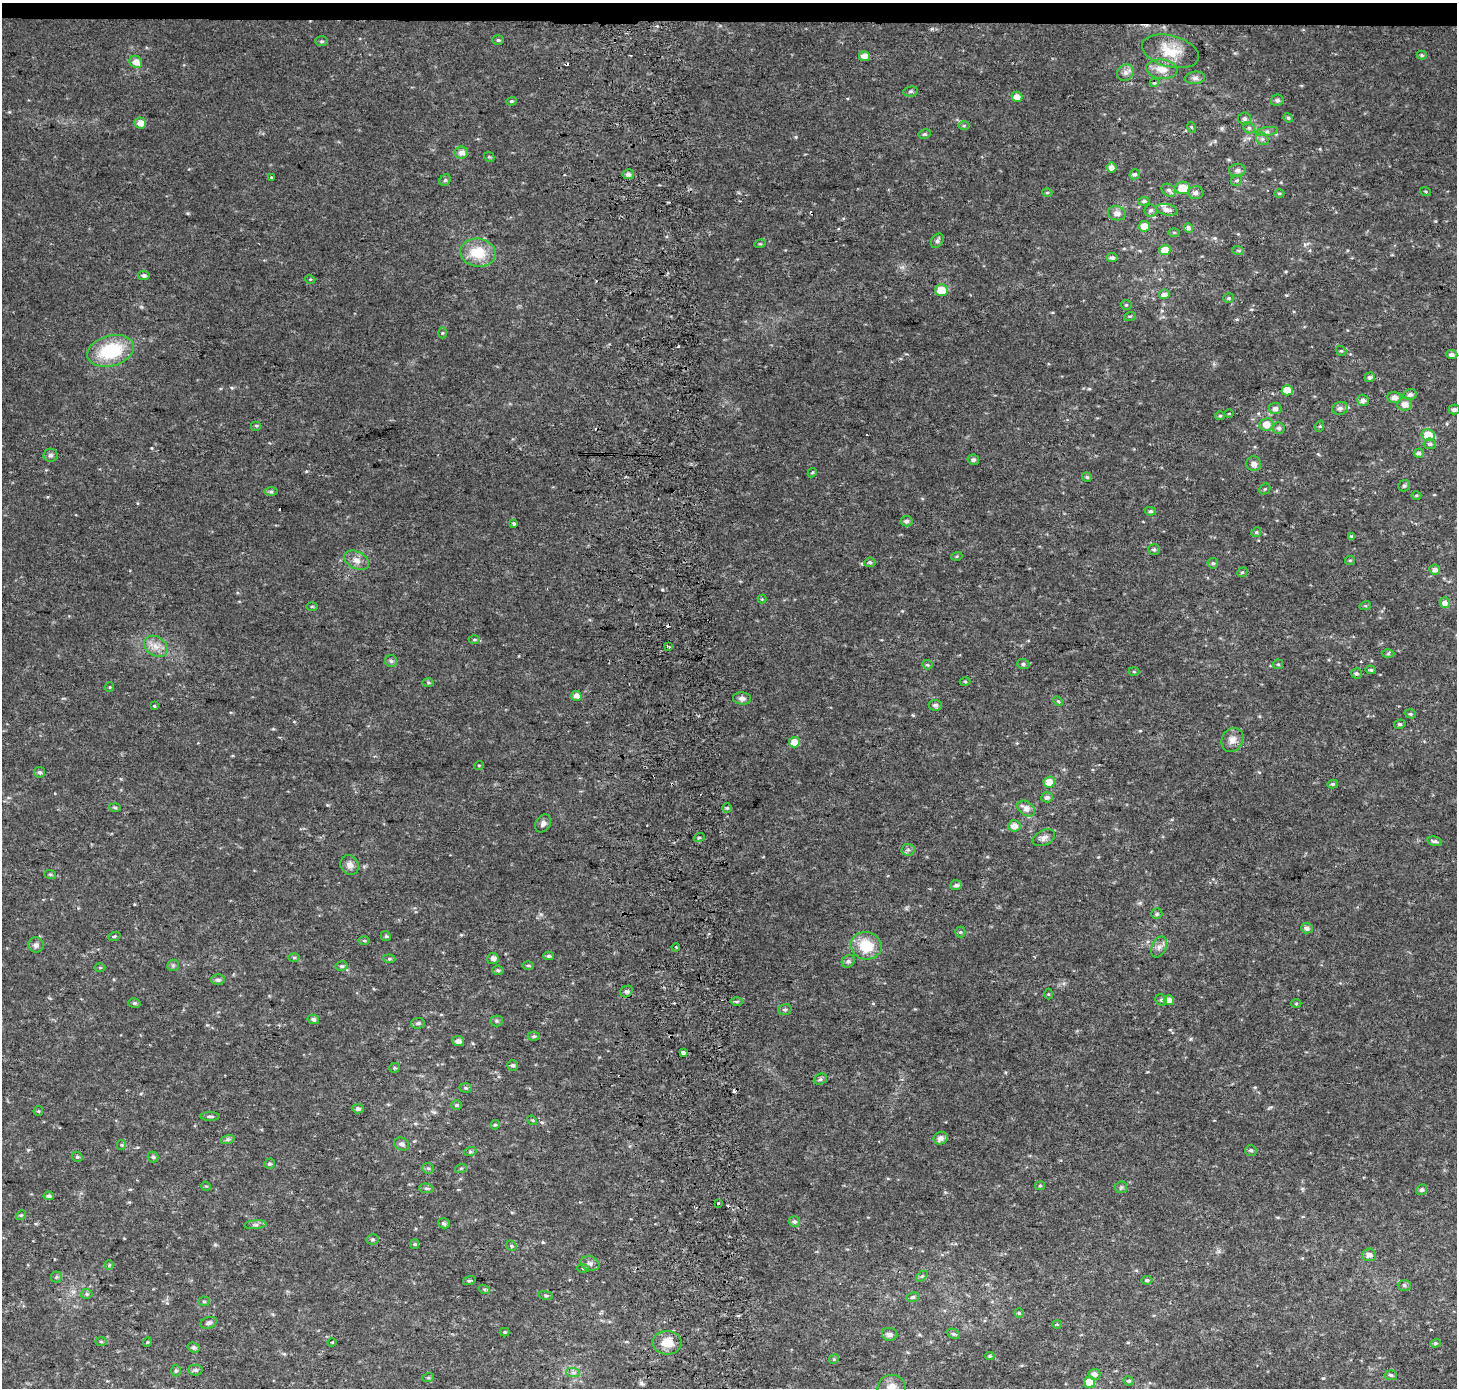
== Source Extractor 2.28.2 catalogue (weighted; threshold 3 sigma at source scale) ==
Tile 2 of 3 x 3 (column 2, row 1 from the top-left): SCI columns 1529-2983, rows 2774-4159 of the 4511 x 4167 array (HDU 1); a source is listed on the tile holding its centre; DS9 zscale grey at full resolution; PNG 1459 x 1390 px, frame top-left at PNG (2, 3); each listed source drawn as its Kron ellipse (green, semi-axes under 4 px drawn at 4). Shown black and unused: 1% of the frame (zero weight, under 2 of 3 exposures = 2% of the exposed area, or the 3 px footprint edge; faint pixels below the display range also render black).
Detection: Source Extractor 2.28.2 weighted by HDU 2 'WHT'; one run over the whole footprint, this tile lists its part. Background 0.0409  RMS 0.011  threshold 0.0487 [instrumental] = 3 sigma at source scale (4.5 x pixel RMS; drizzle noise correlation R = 1.50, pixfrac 1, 0.0396/0.0396 arcsec/px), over >= 5 px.
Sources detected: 263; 9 cosmic-ray / hot-pixel residue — neither listed nor drawn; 1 inside a brighter listed object's ellipse — not listed separately; the other 253 listed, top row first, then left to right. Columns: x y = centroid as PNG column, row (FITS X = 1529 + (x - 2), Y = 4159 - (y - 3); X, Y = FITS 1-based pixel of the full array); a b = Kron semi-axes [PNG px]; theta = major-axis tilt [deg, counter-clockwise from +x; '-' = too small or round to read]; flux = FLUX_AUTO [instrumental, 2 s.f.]
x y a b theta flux
498 40 6 5 - 1.7
321 41 6 5 - 1.8
1170 51 29 15 -15 27
1422 55 5 4 - 1.7
864 56 5 5 - 6.6
136 62 7 5 -38 7.8
1162 69 16 9 -7 12
1125 73 9 8 - 4.5
1195 78 10 6 7 3.7
1154 83 5 3 - 1.2
911 91 7 5 6 2
1017 97 5 5 - 7.3
1277 100 6 5 - 3.1
511 101 5 4 - 1.4
1288 118 5 4 - 1.4
1244 119 6 6 - 2.7
140 123 6 5 - 8.2
964 125 6 4 1 1.3
1191 127 5 3 - 1
1249 128 6 5 - 2.1
1267 132 11 4 9 3.5
925 134 6 4 12 1.9
1262 139 7 5 -44 2.7
461 153 7 6 - 6.4
489 157 6 4 -41 1.4
1112 168 5 5 - 6.7
1237 170 8 6 5 3.7
628 174 6 5 - 3.7
1135 174 5 5 - 2.2
271 178 3 3 - 1.5
445 180 6 5 - 1.9
1237 180 5 5 - 1.9
1183 188 7 6 - 20
1169 190 8 6 -32 3.2
1426 192 6 3 -19 1.2
1047 193 5 3 - 1.3
1196 193 8 6 -3 3.8
1279 193 5 3 - 1.2
1144 201 6 4 9 2.1
1151 210 6 6 - 2.4
1167 210 11 5 -13 5.6
1117 213 9 7 -10 6.3
1144 226 5 5 - 9.2
1189 228 5 4 - 4.1
1174 232 6 4 -1 1.4
937 241 8 5 54 2.8
760 244 6 3 17 1.1
1165 250 5 5 - 14
1238 250 6 4 -19 1.5
478 253 18 14 -8 30
1112 258 5 4 - 2.7
144 275 6 4 -7 3.1
310 279 5 3 - 0.93
941 290 6 6 - 17
1164 294 5 4 - 5.2
1229 298 5 4 - 1.7
1126 305 5 5 - 1.4
1130 316 6 3 17 1.3
442 333 5 3 - 1.1
111 351 24 15 16 59
1341 351 5 4 - 1.6
1452 355 5 4 - 4.2
1370 377 5 5 - 3.3
1287 390 5 5 - 15
1410 395 6 5 - 3.4
1394 397 7 5 -3 5.7
1363 400 6 5 - 4.4
1405 404 7 6 - 7.8
1275 408 6 5 - 4.2
1340 408 8 6 13 3.9
1454 410 5 5 - 3.3
1229 414 4 3 - 0.78
1220 416 5 4 - 1.3
1266 424 7 6 - 9.7
256 426 5 4 - 1.5
1320 426 5 3 - 1.2
1279 428 6 6 - 2.9
1428 435 6 6 - 19
1430 444 6 5 - 2.8
1419 453 5 4 - 3.2
50 455 7 6 - 2.9
973 460 6 5 - 2.6
1254 464 7 7 - 5.6
812 473 5 3 - 1.3
1087 477 5 5 - 1.6
1404 486 6 5 - 2.2
1265 489 6 5 - 1.4
271 492 6 4 0 2
1416 495 5 3 - 1.1
1150 511 5 4 - 1.8
907 521 6 5 - 3.2
514 524 4 3 - 5.6
1256 532 5 4 - 1.5
1352 537 4 3 - 3
1154 549 6 5 - 2.3
957 556 5 3 - 1.2
356 560 13 8 -27 7.4
1350 560 5 4 - 1.3
870 562 6 4 8 2
1213 563 5 5 - 1.9
1435 570 5 5 - 4.6
1242 572 5 4 - 1.4
762 599 4 4 - 0.96
1445 603 5 5 - 5.3
312 606 6 4 1 1.3
1365 606 6 4 18 1.3
474 640 5 3 - 1.3
156 646 13 9 -35 9.7
669 646 4 3 - 5.2
1388 654 6 4 2 1.6
391 661 6 6 - 2.1
1023 664 6 5 - 2.2
1278 664 5 4 - 1.3
927 665 5 4 - 1.3
1371 670 5 4 - 1.7
1134 672 5 3 - 1
1356 673 5 5 - 2
965 681 5 3 - 1.2
428 683 6 4 -1 1.6
110 687 5 4 - 1.2
576 696 5 5 - 5.8
742 698 9 6 -5 3.8
1058 701 6 3 -44 1.4
935 705 6 5 - 3.1
154 706 3 3 - 2.1
1410 714 6 4 -18 1.6
1400 724 5 4 - 1.7
1232 740 12 10 58 7.2
794 742 5 5 - 12
479 765 5 3 - 0.95
39 772 5 5 - 2.3
1049 782 6 5 - 9.6
1333 784 5 4 - 1.8
1047 797 6 5 - 3.3
115 807 6 4 -3 1.3
727 808 5 5 - 1.5
1026 809 9 6 -36 7.6
543 823 9 7 56 4
1014 826 6 5 - 7.9
699 838 5 3 - 1.3
1044 838 12 7 26 4.8
1435 841 7 4 -14 2.8
908 850 6 6 - 2.6
350 865 10 8 -61 5.9
50 874 6 4 -18 1.3
956 885 6 5 - 3.4
1157 914 5 5 - 2.2
1307 928 6 5 - 3.7
960 932 5 5 - 1.5
114 936 6 4 20 1.4
386 936 5 4 - 1.5
364 940 5 3 - 1.3
36 945 7 7 - 3.6
866 946 15 13 -13 30
676 947 4 3 - 1.2
1159 947 11 7 66 5.1
548 956 5 4 - 1.8
294 958 6 4 0 1.4
493 958 5 5 - 4.3
389 959 6 4 -5 1.4
848 961 7 5 44 2.4
173 965 6 5 - 1.9
528 965 6 4 -1 1.3
342 966 6 4 12 2.1
100 968 5 3 - 0.96
498 970 5 4 - 1.9
218 980 6 5 - 3.1
626 991 6 5 - 2.9
1048 994 5 3 - 0.99
1161 1000 6 5 - 1.7
1169 1000 5 5 - 5.8
737 1001 6 4 1 1.7
134 1003 6 5 - 1.9
1296 1004 5 3 - 1.1
785 1010 7 5 18 2.2
313 1019 6 4 -14 2.8
496 1021 6 5 - 1.8
418 1023 7 5 2 2.7
534 1036 6 4 0 1.8
458 1041 6 5 - 4.5
683 1053 4 4 - 12
513 1065 5 5 - 2.4
395 1068 5 5 - 1.3
820 1079 7 5 22 2.3
465 1088 6 5 - 1.7
456 1105 5 5 - 1.7
358 1109 6 4 -5 2.7
38 1111 5 4 - 1.3
210 1116 9 3 0 2.1
532 1120 5 4 - 1.3
495 1125 5 4 - 1.3
941 1138 7 6 - 5.1
228 1139 7 4 18 2.1
401 1144 8 6 -27 3.8
122 1145 5 4 - 1.2
1251 1150 6 5 - 2.2
470 1152 6 4 18 1.6
77 1157 5 5 - 1.6
153 1157 5 5 - 1.8
269 1164 5 5 - 2
428 1168 6 5 - 1.9
461 1168 6 3 19 1.3
206 1186 5 4 - 1.1
1040 1186 5 4 - 1.4
1121 1187 6 5 - 1.9
426 1188 7 4 -6 2.1
1422 1190 5 5 - 2.7
49 1196 5 4 - 2.7
718 1203 3 3 - 4
21 1215 5 4 - 1.3
794 1222 6 5 - 2.5
444 1223 6 5 - 2.6
255 1225 11 4 5 2.7
372 1239 6 5 - 1.8
415 1244 5 4 - 1.2
511 1246 5 5 - 1.8
1369 1255 7 6 - 5.3
590 1263 10 7 -19 3.8
109 1265 4 4 - 1.2
583 1268 5 3 - 1.2
922 1276 6 4 43 1.8
56 1277 5 5 - 1.6
1147 1280 5 4 - 1.7
469 1281 6 4 15 1.6
1404 1285 7 5 1 2
484 1289 6 3 -18 1.4
86 1294 6 5 - 1.7
546 1295 7 3 -8 1.6
913 1297 6 4 11 2.2
204 1301 5 5 - 1.6
1019 1313 5 4 - 1.5
209 1323 8 5 17 2.9
1057 1324 4 4 - 1.1
505 1332 5 4 - 1.5
890 1334 8 6 -8 4.3
953 1334 7 4 -26 2.2
101 1342 5 3 - 1.2
147 1342 5 3 - 0.89
332 1342 4 3 - 2.3
667 1343 14 12 -1 16
1435 1343 5 4 - 1.8
194 1347 6 5 - 2.4
990 1356 4 4 - 1.7
834 1359 5 4 - 1.3
195 1370 7 5 -2 2.3
176 1371 6 5 - 1.7
573 1373 7 4 -1 2.6
1094 1374 6 5 - 5.6
1391 1375 6 5 - 2.4
428 1378 6 4 18 1.4
1129 1381 5 4 - 1.8
1090 1382 6 5 - 18
892 1387 14 12 9 11
Isophote crosses this tile's border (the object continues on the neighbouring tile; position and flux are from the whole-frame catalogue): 1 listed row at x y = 892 1387